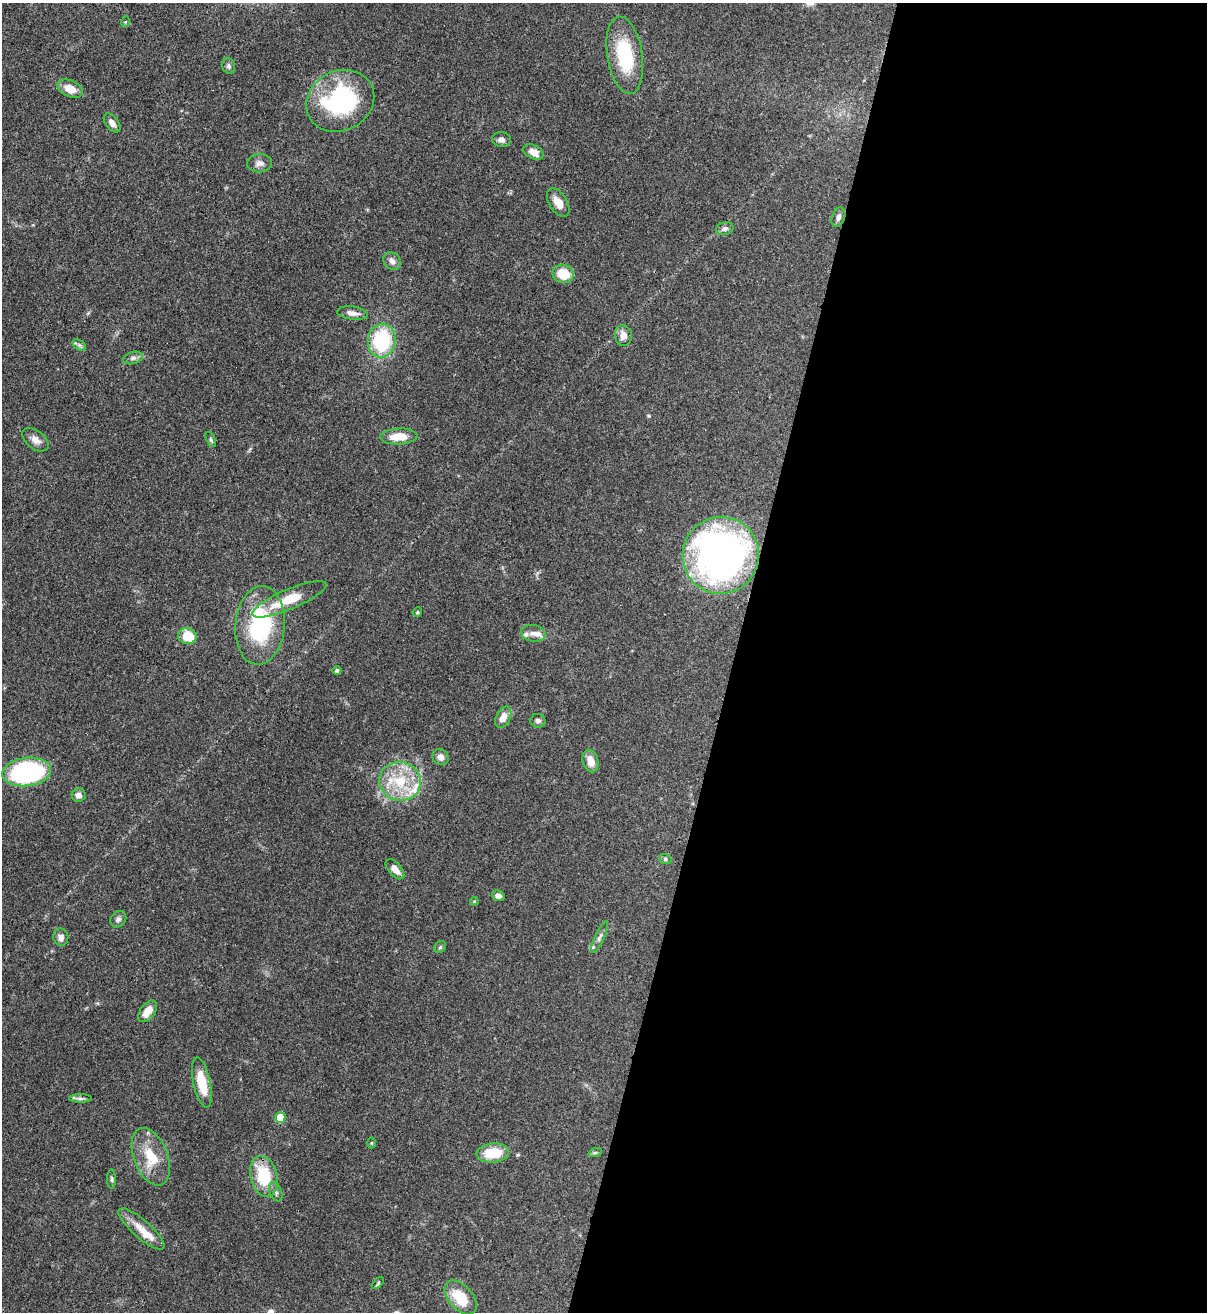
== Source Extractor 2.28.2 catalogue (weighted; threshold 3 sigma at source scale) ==
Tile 12 of 4 x 4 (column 4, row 3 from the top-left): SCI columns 3835-5039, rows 1342-2651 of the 5383 x 5305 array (HDU 1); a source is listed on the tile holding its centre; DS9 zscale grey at full resolution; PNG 1209 x 1314 px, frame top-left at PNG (2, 3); each listed source drawn as its Kron ellipse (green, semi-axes under 4 px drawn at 4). Shown black and unused: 39% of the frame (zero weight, under 3 of 4 exposures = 7% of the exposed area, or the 3 px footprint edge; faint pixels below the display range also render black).
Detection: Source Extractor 2.28.2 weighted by HDU 2 'WHT'; one run over the whole footprint, this tile lists its part. Background 0.105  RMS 0.0041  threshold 0.0186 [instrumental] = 3 sigma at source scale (4.5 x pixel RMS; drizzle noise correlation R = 1.50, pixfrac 1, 0.05/0.05 arcsec/px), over >= 5 px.
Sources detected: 63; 5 inside a brighter listed object's ellipse — not listed separately; the other 58 listed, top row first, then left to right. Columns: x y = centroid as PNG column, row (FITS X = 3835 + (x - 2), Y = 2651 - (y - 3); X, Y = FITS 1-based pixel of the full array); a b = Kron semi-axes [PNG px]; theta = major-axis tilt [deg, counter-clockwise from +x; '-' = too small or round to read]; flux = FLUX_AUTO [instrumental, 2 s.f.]
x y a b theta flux
125 22 5 3 - 0.36
625 55 39 17 -81 25
228 66 8 6 -71 1.1
70 89 13 8 -23 5.6
340 101 35 30 28 53
112 123 11 6 -52 2.3
501 139 9 7 -7 1.7
533 152 11 6 -25 3.6
260 163 12 9 3 2.3
558 203 16 9 -58 4.6
838 217 10 6 70 1.5
725 229 9 6 14 1.4
392 261 10 8 -44 2
563 274 10 9 - 9.7
352 313 15 6 -8 2.8
623 335 10 8 -81 3.1
382 341 17 13 84 30
79 345 7 5 -34 1
133 358 10 6 15 1.4
399 436 19 8 3 7.7
36 440 15 9 -37 3.1
211 440 8 4 -64 0.69
721 555 38 38 - 190
289 599 40 10 23 13
417 612 5 4 - 0.51
260 625 39 24 85 41
533 633 12 8 -11 2.9
187 636 9 8 - 9.1
337 671 4 4 - 0.8
503 717 11 7 63 4.2
538 721 7 7 - 1.3
441 757 8 7 - 2.4
590 761 11 8 -75 4.5
27 772 24 14 7 66
400 781 21 19 -14 16
79 795 7 6 - 2.1
665 859 6 5 - 0.73
395 869 12 6 -50 3.5
498 896 6 5 - 1.9
474 901 4 4 - 0.48
118 919 9 7 49 1.3
61 937 8 7 - 2.2
599 937 17 5 65 1.6
440 947 6 5 - 0.74
148 1011 12 7 54 5.7
202 1083 25 8 -78 11
81 1098 11 4 0 1.2
280 1117 5 5 - 12
372 1143 5 3 - 0.46
493 1153 16 9 4 12
595 1153 7 4 19 0.68
151 1157 30 17 -69 13
264 1176 21 13 -75 17
112 1179 10 4 90 0.83
276 1192 10 6 -67 1.2
141 1229 29 9 -41 6.3
378 1283 7 4 47 0.62
461 1297 20 12 -49 12